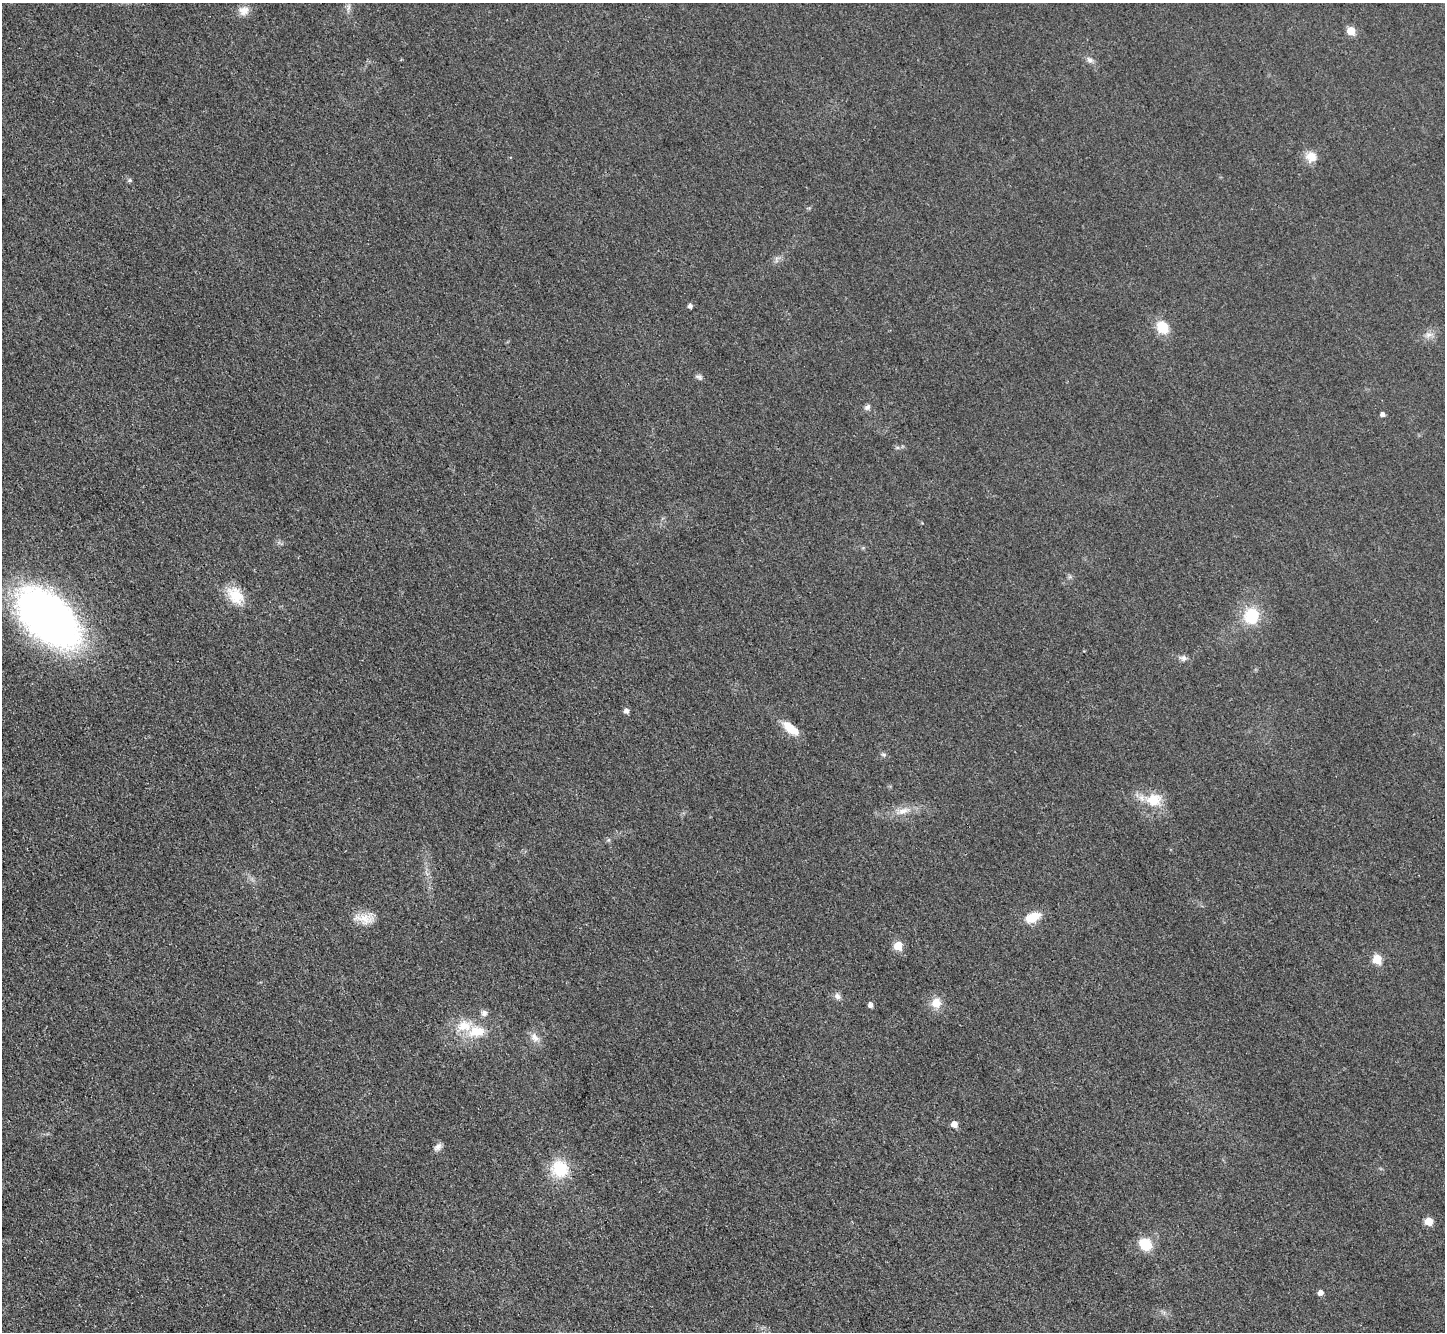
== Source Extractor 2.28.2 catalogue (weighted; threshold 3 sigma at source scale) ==
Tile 7 of 4 x 4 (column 3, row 2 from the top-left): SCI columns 2905-4347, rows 2964-4293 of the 5798 x 5788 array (HDU 1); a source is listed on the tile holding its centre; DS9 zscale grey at full resolution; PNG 1447 x 1334 px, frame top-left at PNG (2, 3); no overlay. Shown black and unused: <1% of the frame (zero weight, under 3 of 4 exposures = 1% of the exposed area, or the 3 px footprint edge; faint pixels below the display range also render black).
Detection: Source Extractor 2.28.2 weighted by HDU 2 'WHT'; one run over the whole footprint, this tile lists its part. Background 0.0298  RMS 0.0057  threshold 0.0259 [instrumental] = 3 sigma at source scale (4.5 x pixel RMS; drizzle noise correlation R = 1.50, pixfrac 1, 0.05/0.05 arcsec/px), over >= 5 px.
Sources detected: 40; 1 inside a brighter listed object's ellipse — not listed separately; the other 39 listed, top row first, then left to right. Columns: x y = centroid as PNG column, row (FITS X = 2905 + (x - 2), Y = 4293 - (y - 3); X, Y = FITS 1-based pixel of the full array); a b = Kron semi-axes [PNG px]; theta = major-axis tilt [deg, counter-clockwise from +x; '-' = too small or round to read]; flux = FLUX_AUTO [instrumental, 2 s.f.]
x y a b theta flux
348 7 9 4 82 1.6
244 11 13 11 27 5
1351 31 6 6 - 9.5
1090 60 10 7 -38 2.3
1311 157 14 14 - 6.6
130 180 6 5 - 0.97
776 259 10 3 79 1.2
690 306 5 4 - 1.8
1162 327 15 12 -48 12
1428 335 9 7 16 2.7
699 377 11 5 -23 1.6
867 407 9 7 46 1.8
1382 414 5 4 - 2
236 596 25 17 -50 13
1251 616 22 19 82 20
49 618 56 33 -44 340
1184 658 9 8 - 2.1
626 711 5 5 - 2.4
790 728 20 8 -38 11
884 755 8 5 -7 1.2
1154 799 22 17 2 14
903 811 16 8 18 5.6
608 840 6 5 - 0.95
1033 917 16 9 25 12
364 918 27 13 -2 9.2
898 946 6 5 - 15
1377 959 6 5 - 18
838 996 10 7 -45 2.3
936 1003 12 11 - 7.3
871 1005 5 5 - 2.3
484 1013 8 8 - 2.3
476 1031 23 15 9 15
535 1038 14 10 -47 4.5
954 1124 5 5 - 5.3
438 1147 12 7 48 2.5
560 1169 19 17 -43 22
1429 1221 6 5 - 11
1145 1244 13 11 -39 14
1320 1293 5 5 - 3.1